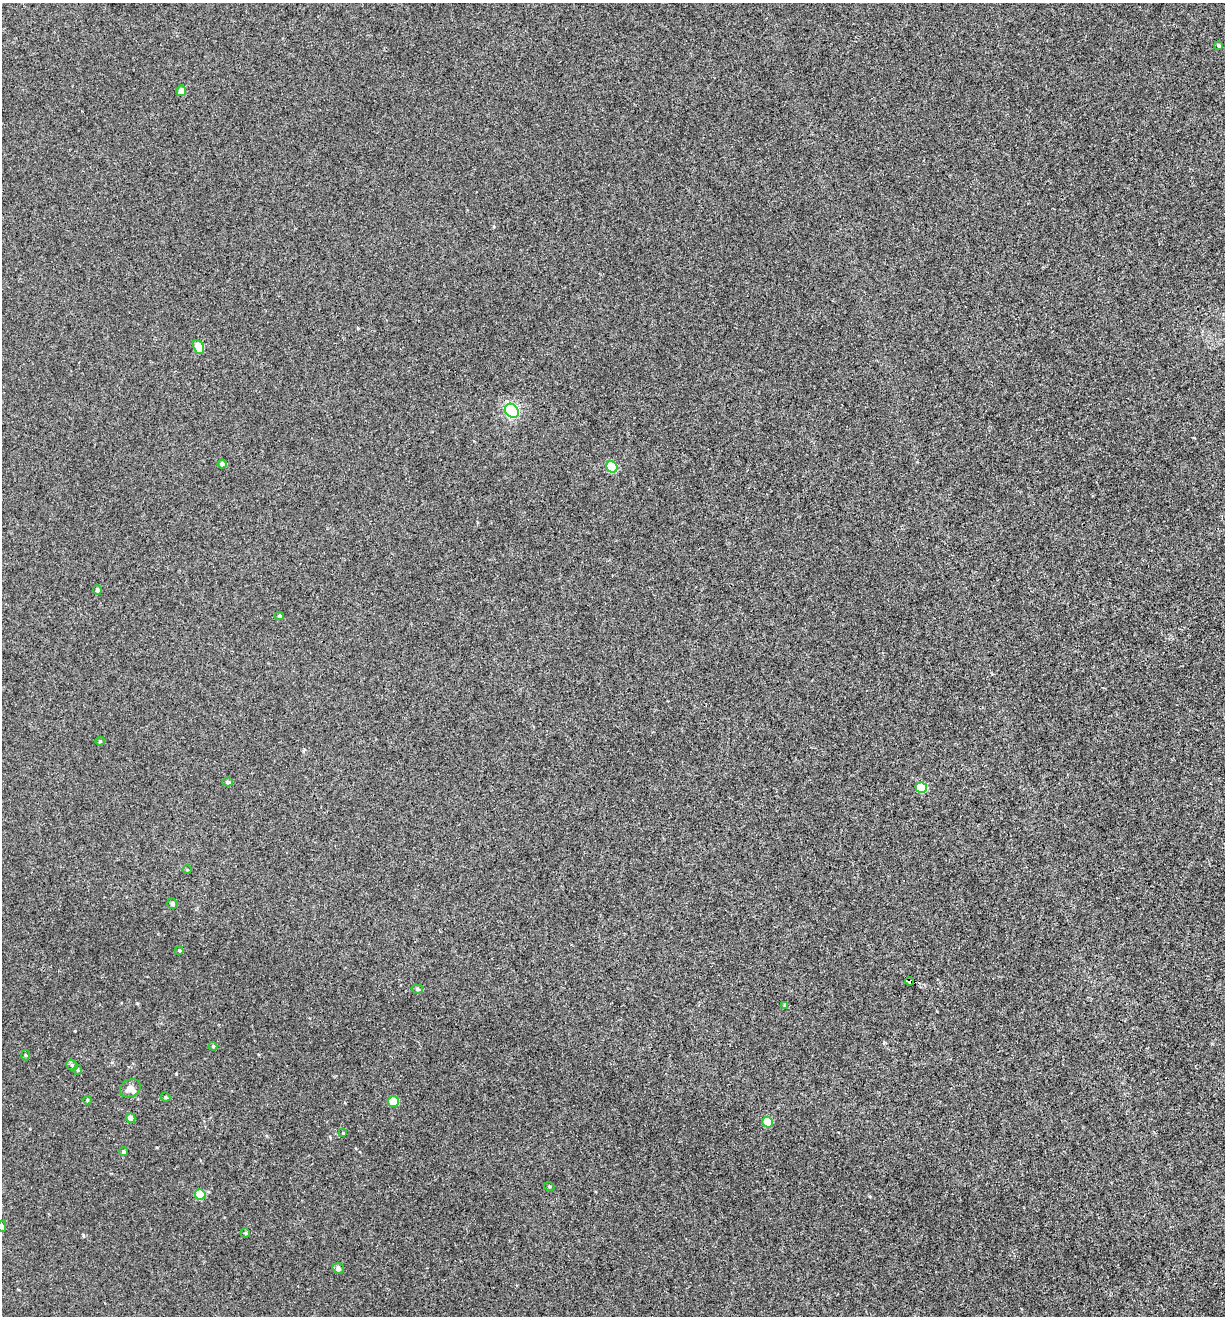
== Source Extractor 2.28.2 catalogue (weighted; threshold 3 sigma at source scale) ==
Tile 6 of 4 x 4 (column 2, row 2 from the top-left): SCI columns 1349-2571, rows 2632-3945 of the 5271 x 5259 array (HDU 1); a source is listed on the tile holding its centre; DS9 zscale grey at full resolution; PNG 1227 x 1318 px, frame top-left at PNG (2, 3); each listed source drawn as its Kron ellipse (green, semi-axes under 4 px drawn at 4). Shown black and unused: <1% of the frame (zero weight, under 3 of 4 exposures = <1% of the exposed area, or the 3 px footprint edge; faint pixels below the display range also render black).
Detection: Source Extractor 2.28.2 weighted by HDU 2 'WHT'; one run over the whole footprint, this tile lists its part. Background 0.00115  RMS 0.0035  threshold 0.016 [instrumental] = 3 sigma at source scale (4.5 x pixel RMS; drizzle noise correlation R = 1.50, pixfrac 1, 0.05/0.05 arcsec/px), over >= 5 px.
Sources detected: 35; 1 inside a brighter listed object's ellipse — not listed separately; the other 34 listed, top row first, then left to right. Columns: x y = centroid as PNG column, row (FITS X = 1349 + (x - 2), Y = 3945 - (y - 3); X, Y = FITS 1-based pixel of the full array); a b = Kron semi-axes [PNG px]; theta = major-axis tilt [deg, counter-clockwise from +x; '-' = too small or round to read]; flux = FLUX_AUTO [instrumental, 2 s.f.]
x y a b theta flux
1218 45 4 3 - 0.5
181 91 5 5 - 3.2
199 347 7 5 -66 6.4
512 411 8 6 -49 62
222 464 4 4 - 1.2
612 467 6 5 - 16
97 590 5 4 - 0.87
279 616 4 4 - 0.5
100 741 4 4 - 0.41
228 782 5 4 - 0.58
921 788 6 5 - 13
187 870 5 3 - 0.3
172 904 5 5 - 0.84
179 951 4 4 - 0.39
910 981 4 3 - 3.3
417 989 6 4 -18 0.56
785 1005 4 3 - 0.65
213 1046 4 4 - 0.42
26 1055 5 3 - 0.33
72 1065 6 5 - 0.69
78 1070 5 3 - 0.37
130 1088 11 8 28 2.1
166 1097 5 3 - 0.5
87 1100 4 3 - 0.32
393 1102 5 5 - 8.1
131 1118 5 4 - 2.1
768 1122 5 5 - 9.3
343 1133 3 3 - 0.28
123 1152 4 4 - 0.71
549 1186 5 3 - 0.32
200 1194 5 5 - 8.6
2 1226 5 4 - 0.6
245 1233 5 4 - 0.42
338 1268 6 5 - 1.2
Overlapping masked pixels (flux is a lower limit): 1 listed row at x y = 910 981
Isophote crosses this tile's border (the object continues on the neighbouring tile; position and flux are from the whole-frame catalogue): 1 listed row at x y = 2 1226